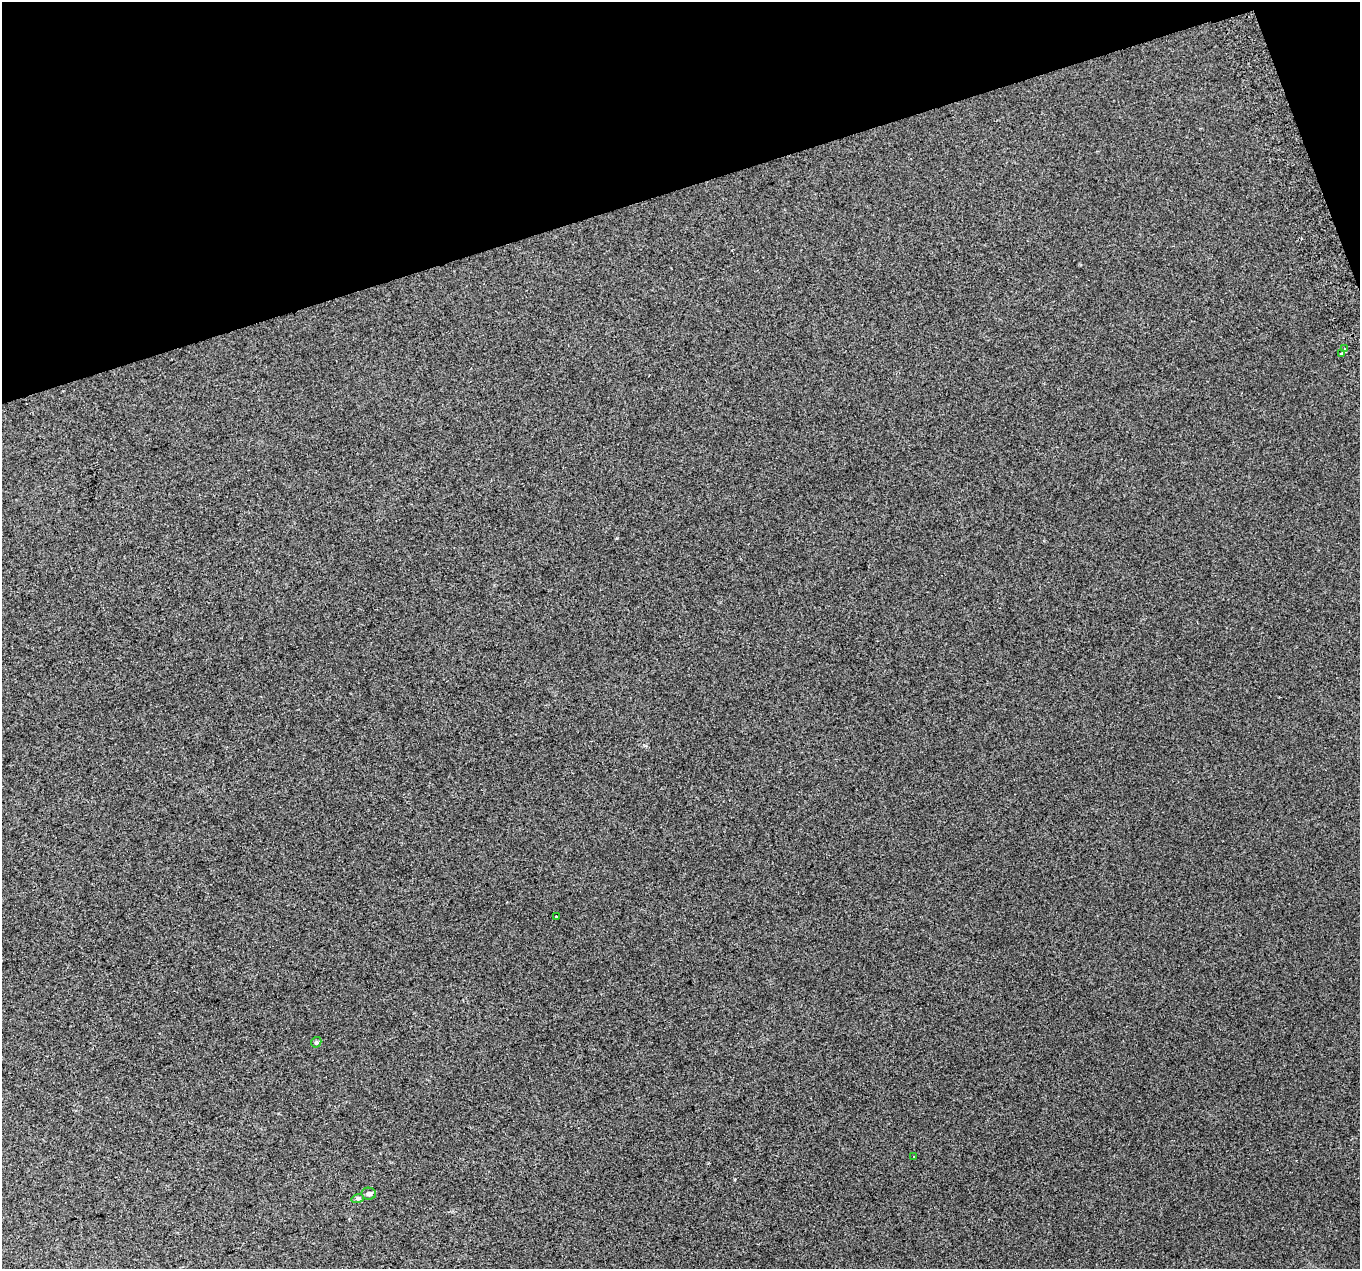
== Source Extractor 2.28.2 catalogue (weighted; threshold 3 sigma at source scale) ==
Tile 3 of 4 x 4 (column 3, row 1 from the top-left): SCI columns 2757-4114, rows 3940-5206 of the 5515 x 5290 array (HDU 1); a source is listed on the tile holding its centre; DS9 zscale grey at full resolution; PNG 1362 x 1271 px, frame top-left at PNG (2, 2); each listed source drawn as its Kron ellipse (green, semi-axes under 4 px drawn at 4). Shown black and unused: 16% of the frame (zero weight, under 2 of 3 exposures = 2% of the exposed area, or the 3 px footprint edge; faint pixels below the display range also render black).
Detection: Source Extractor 2.28.2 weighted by HDU 2 'WHT'; one run over the whole footprint, this tile lists its part. Background 0.00879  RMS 0.007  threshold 0.0314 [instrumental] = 3 sigma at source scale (4.5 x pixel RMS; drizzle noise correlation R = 1.50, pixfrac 1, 0.0396/0.0396 arcsec/px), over >= 5 px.
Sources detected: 7; all 7 listed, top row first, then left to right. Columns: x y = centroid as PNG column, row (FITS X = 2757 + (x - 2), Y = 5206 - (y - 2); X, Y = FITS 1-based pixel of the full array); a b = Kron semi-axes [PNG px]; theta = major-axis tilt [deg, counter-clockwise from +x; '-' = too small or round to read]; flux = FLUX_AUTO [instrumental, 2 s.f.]
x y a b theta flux
1344 349 3 3 - 3.9
1341 354 4 4 - 1.7
556 916 3 3 - 1.3
316 1042 6 4 43 1.1
914 1157 2 2 - 0.77
369 1194 7 6 - 1.6
358 1198 6 4 17 1.1